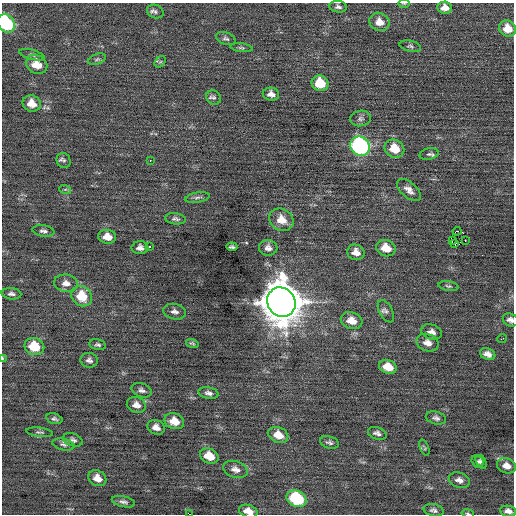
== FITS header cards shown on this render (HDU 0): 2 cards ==
NAXIS1  =                  512 / Axis length
NAXIS2  =                  512 / Axis length

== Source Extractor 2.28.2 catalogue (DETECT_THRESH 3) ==
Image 512 x 512 px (HDU 0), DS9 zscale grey, 1 PNG px = 1 image px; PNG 516 x 516 px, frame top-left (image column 1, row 512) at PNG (2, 3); each listed source drawn as its Kron ellipse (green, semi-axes under 4 px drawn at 4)
Background 0.0115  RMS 0.7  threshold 2.1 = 3 sigma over >= 5 px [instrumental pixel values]
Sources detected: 88; all 88 listed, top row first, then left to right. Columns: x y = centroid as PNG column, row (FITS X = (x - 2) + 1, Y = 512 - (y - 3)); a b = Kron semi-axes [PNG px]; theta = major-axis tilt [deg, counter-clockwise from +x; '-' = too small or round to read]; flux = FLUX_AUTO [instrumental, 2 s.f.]
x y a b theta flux
404 4 5 3 - 45
338 7 9 5 -7 150
445 8 7 6 - 370
155 11 8 6 -20 150
379 22 10 9 - 460
6 23 10 8 -52 4300
508 29 8 8 - 670
226 38 10 6 -20 130
410 46 11 5 -12 110
241 48 11 4 -8 100
32 55 13 5 -15 130
97 59 9 5 21 100
160 62 6 5 - 73
36 64 11 9 -31 700
320 83 8 7 - 1300
271 94 8 6 -9 260
214 98 8 6 -37 120
32 104 9 8 - 580
360 118 10 7 11 170
360 146 10 9 - 9400
394 149 10 9 - 930
429 154 9 5 13 120
64 160 7 7 - 120
150 160 2 2 - 160
65 189 6 4 -17 63
409 190 14 7 -42 310
197 197 12 5 9 150
175 219 10 5 -6 130
281 220 12 10 -33 610
43 231 11 5 -9 150
457 231 4 2 - 140
107 237 9 7 -8 460
465 240 3 2 - 82
452 241 3 2 - 39
455 244 3 2 - 90
149 247 3 3 - 400
232 247 5 3 - 97
140 248 8 6 2 210
268 248 9 8 - 240
386 248 10 8 -23 710
356 252 9 7 -21 390
66 283 12 8 -8 330
449 286 10 5 -8 93
11 294 10 5 -6 150
82 296 11 9 -43 1200
281 302 15 13 -57 150000
386 311 12 6 -62 170
175 312 12 7 -12 220
510 320 8 6 -26 190
352 321 11 8 -17 600
432 332 10 7 -16 240
502 338 5 2 - 250
192 343 6 4 -18 83
427 343 11 8 -22 320
98 345 8 5 -11 110
34 346 10 8 -21 1200
488 354 8 5 -22 280
2 358 4 3 - 37
89 360 9 7 -14 180
388 367 9 6 -18 680
142 390 10 7 -22 180
208 393 10 5 -12 180
136 405 10 7 -19 310
436 418 10 6 -15 160
54 419 8 5 -15 120
174 421 10 7 -19 650
156 427 9 7 -26 300
40 432 13 4 -7 120
377 433 9 6 -18 160
278 435 10 7 -24 610
73 440 10 6 -21 150
329 442 10 6 -17 140
63 444 11 5 -12 140
424 448 8 4 -69 74
209 456 9 7 -25 820
478 461 6 5 - 110
481 462 7 5 -62 130
507 466 10 7 -18 390
235 469 12 8 -18 290
97 478 9 7 -29 430
459 480 11 7 -17 240
297 499 10 8 -25 3400
123 502 12 5 -13 160
434 510 10 6 -12 150
248 511 9 6 -16 440
508 511 8 5 -7 230
468 513 6 3 -10 64
190 514 3 2 - 310
At the frame edge (FLAGS 8, measured only in part): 8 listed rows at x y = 404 4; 445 8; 6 23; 510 320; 2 358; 248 511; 468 513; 190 514